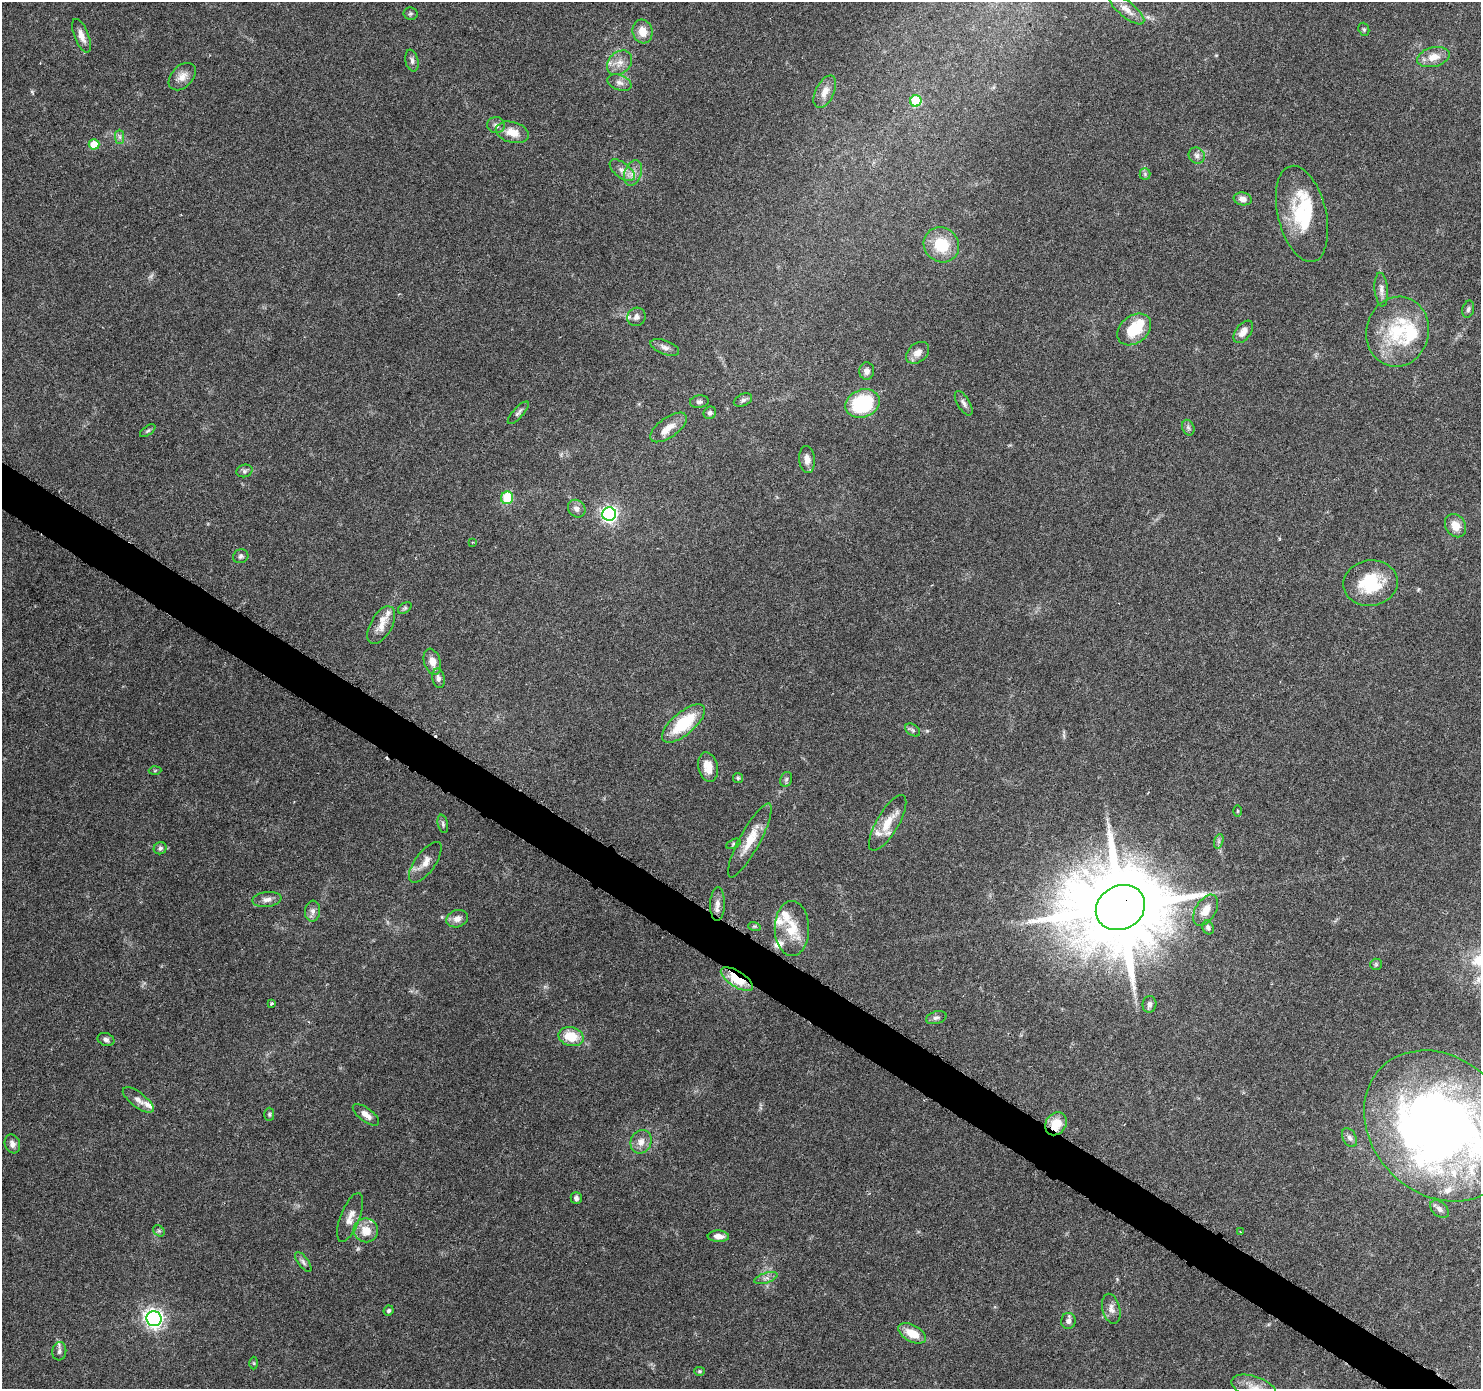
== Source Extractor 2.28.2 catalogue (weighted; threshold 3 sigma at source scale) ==
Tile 6 of 4 x 4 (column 2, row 2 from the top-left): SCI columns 1495-2973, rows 3031-4417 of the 5937 x 5994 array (HDU 1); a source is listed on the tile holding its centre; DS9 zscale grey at full resolution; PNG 1483 x 1391 px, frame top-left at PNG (2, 2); each listed source drawn as its Kron ellipse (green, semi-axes under 4 px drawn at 4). Shown black and unused: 3% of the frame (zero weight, under 3 of 6 exposures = <1% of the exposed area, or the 3 px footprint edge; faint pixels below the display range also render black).
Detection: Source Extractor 2.28.2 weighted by HDU 2 'WHT'; one run over the whole footprint, this tile lists its part. Background 0.0521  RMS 0.0025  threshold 0.0104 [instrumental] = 3 sigma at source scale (4.09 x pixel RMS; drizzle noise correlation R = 1.36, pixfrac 0.8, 0.0396/0.0396 arcsec/px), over >= 5 px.
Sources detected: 125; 1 too faint to see at this stretch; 2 inside a brighter object's white glare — neither listed nor drawn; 12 inside a brighter listed object's ellipse — not listed separately; the other 110 listed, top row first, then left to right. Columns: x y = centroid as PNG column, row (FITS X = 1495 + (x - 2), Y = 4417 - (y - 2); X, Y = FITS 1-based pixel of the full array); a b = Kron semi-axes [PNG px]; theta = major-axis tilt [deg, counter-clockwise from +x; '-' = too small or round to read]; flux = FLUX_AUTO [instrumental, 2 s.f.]
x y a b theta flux
1126 9 22 8 -39 2
410 14 7 6 - 0.47
1364 29 7 5 -70 0.38
643 32 12 10 -73 3.1
81 36 18 7 -68 1.9
1433 57 16 9 14 3
412 61 11 6 -78 0.86
619 63 14 10 44 2.3
182 77 16 10 45 2.2
619 83 12 7 -21 1.2
825 92 17 9 64 2.2
916 101 6 5 - 9.5
496 125 9 8 - 0.95
512 132 17 10 -15 3.5
120 137 7 4 -90 0.53
94 144 5 5 - 4.8
1197 155 8 7 - 0.93
622 170 15 7 -38 1.6
633 173 13 8 69 1.9
1145 174 5 5 - 0.42
1243 199 9 6 -9 1.4
1302 214 49 24 -76 14
941 245 18 17 - 8
1381 290 17 6 -85 1.4
1468 309 9 5 75 0.6
636 317 9 9 - 1.3
1134 329 19 13 39 7.5
1243 332 13 7 52 1.8
1398 332 35 31 77 15
665 347 15 7 -21 1.2
918 353 13 9 40 1.7
867 371 8 7 - 1.3
743 400 9 6 23 0.71
699 402 9 6 7 0.67
964 403 14 6 -59 0.99
863 404 17 13 22 19
518 413 14 5 48 0.78
710 413 6 6 - 0.66
669 427 21 10 36 2.6
1188 428 8 6 -68 0.58
148 431 9 4 35 0.45
807 459 13 8 -86 1.6
244 471 8 6 15 0.62
507 498 6 6 - 7.6
577 509 9 8 - 1.1
609 514 7 7 - 73
1455 526 12 10 -57 2.9
473 542 4 2 - 0.18
241 556 8 7 - 0.6
1371 583 27 22 9 12
405 608 7 5 36 0.43
381 625 21 10 61 2.9
432 662 13 8 -72 2.4
438 678 10 6 -79 0.97
683 723 26 11 40 12
913 730 8 5 -36 0.58
708 767 15 9 -79 2.9
155 771 6 4 2 0.27
738 778 5 5 - 0.36
786 779 8 5 69 0.55
1237 811 6 4 89 0.28
888 823 32 11 59 4.5
443 824 9 5 -77 0.54
750 840 41 10 61 5.3
1219 841 7 4 72 0.55
733 844 8 4 27 0.4
160 848 6 6 - 0.66
425 862 24 10 54 2.5
267 899 14 7 7 1.5
717 904 16 7 88 1.6
1120 908 25 21 29 4400
1206 910 17 10 59 3
313 911 10 7 84 1.1
457 919 11 8 19 1.5
754 926 6 4 -17 0.32
1208 927 7 5 -66 0.61
792 928 27 17 -89 6.6
1376 964 6 5 - 0.41
737 979 18 8 -32 10
272 1003 3 3 - 0.51
1149 1004 8 7 - 0.95
936 1018 10 6 15 0.82
571 1037 13 9 -14 5.8
106 1039 8 6 -22 0.8
138 1100 18 7 -37 1.7
269 1114 7 5 89 0.39
366 1115 15 7 -36 1.9
1056 1124 12 10 55 4.1
1440 1126 82 68 -45 190
1349 1138 10 6 -62 0.92
641 1142 12 10 66 1.9
12 1144 9 7 -68 1.2
576 1198 6 5 - 0.78
1439 1209 11 7 -41 1.1
350 1217 26 9 69 2.4
366 1230 12 12 - 4
159 1231 6 5 - 0.42
1240 1232 3 2 - 0.24
718 1236 10 5 -2 1.7
303 1262 12 5 -52 0.78
766 1278 12 5 17 0.91
1111 1309 15 9 -75 1.6
389 1311 5 5 - 0.5
154 1319 7 7 - 110
1068 1321 8 7 - 0.99
912 1333 15 8 -28 4.3
59 1351 9 7 84 0.8
254 1363 6 4 -88 0.28
700 1371 5 4 - 0.33
1254 1387 23 11 -18 3.4
Overlapping masked pixels (flux is a lower limit): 3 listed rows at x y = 1120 908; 737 979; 1056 1124
Isophote crosses this tile's border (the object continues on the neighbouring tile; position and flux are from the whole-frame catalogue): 2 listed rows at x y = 1440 1126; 1254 1387